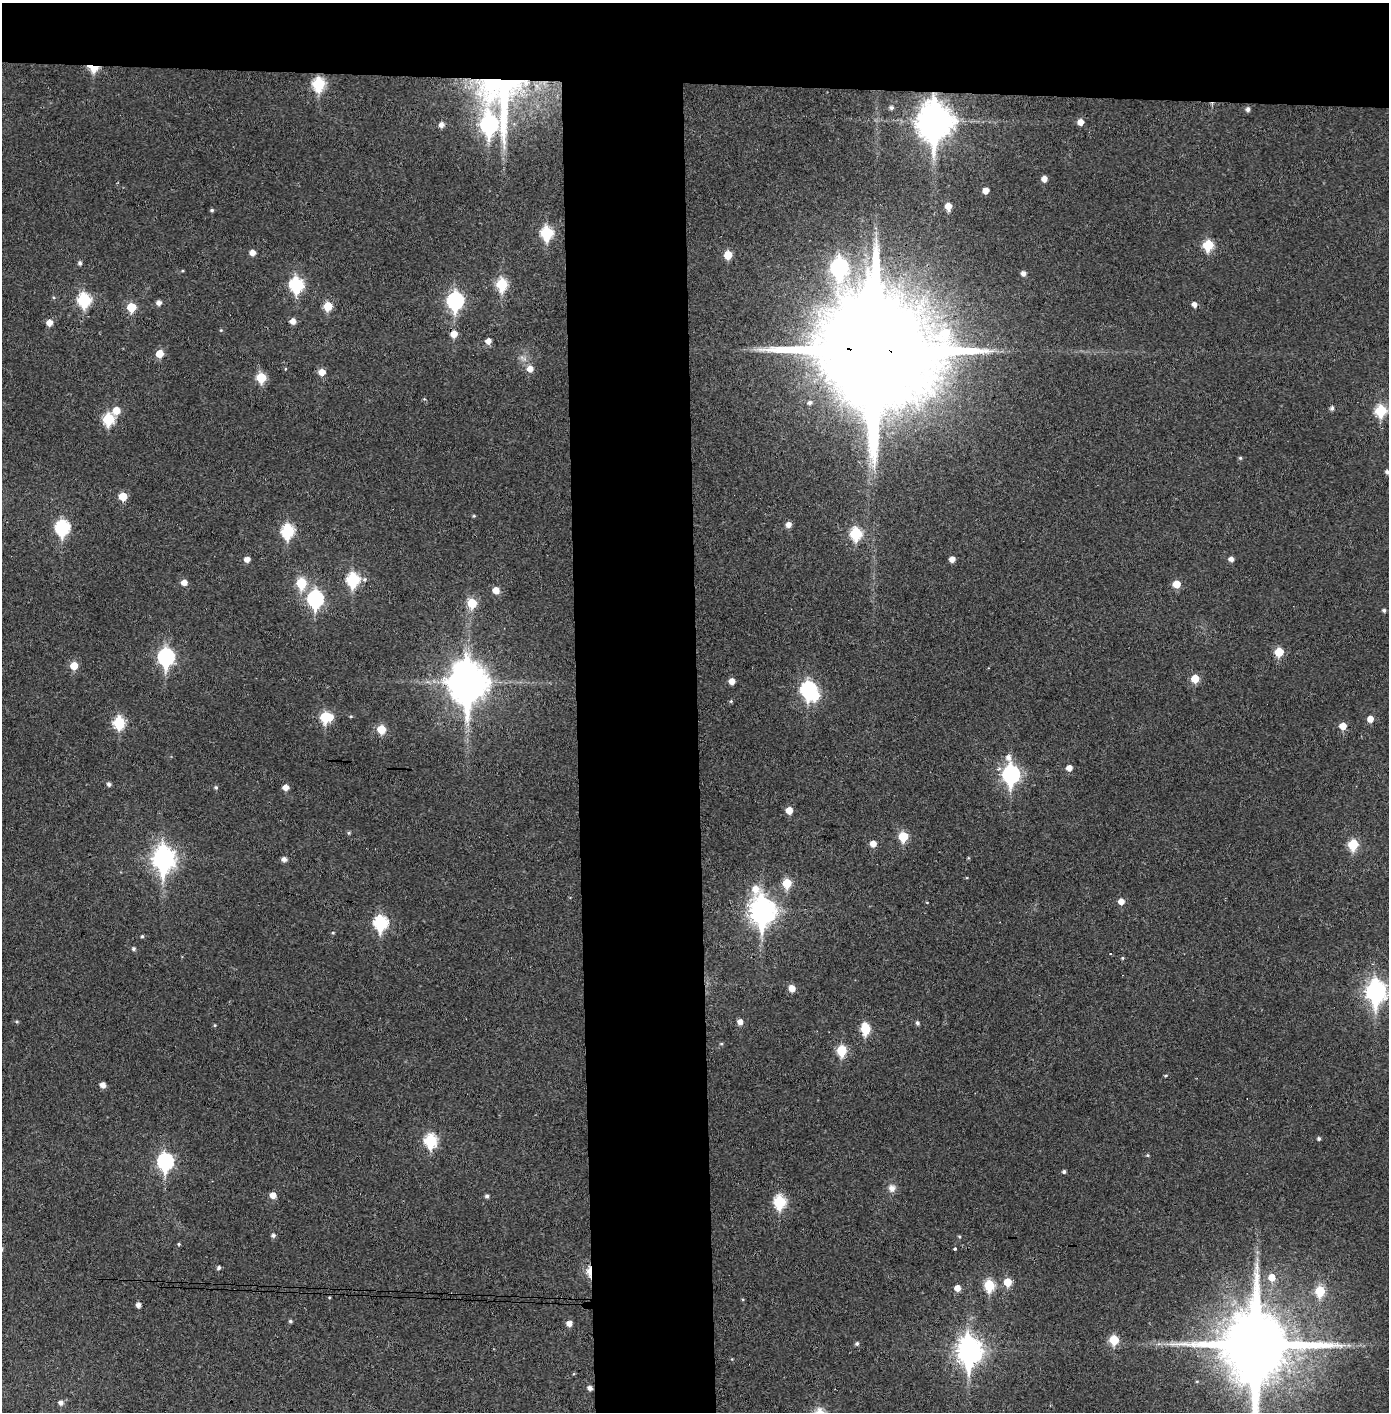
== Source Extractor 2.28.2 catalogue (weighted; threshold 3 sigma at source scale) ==
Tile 2 of 3 x 3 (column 2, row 1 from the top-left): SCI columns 1469-2855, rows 2826-4235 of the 4321 x 4242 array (HDU 1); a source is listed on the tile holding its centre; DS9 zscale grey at full resolution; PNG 1391 x 1414 px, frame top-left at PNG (2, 3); no overlay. Shown black and unused: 14% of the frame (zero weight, under 3 of 4 exposures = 6% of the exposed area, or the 3 px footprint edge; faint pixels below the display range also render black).
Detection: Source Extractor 2.28.2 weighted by HDU 2 'WHT'; one run over the whole footprint, this tile lists its part. Background 0.036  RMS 0.005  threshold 0.0227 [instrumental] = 3 sigma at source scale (4.5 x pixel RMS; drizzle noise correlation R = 1.50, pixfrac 1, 0.05/0.05 arcsec/px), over >= 5 px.
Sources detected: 145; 1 inside a brighter object's white glare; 3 cosmic-ray / hot-pixel residue — not listed; the other 141 listed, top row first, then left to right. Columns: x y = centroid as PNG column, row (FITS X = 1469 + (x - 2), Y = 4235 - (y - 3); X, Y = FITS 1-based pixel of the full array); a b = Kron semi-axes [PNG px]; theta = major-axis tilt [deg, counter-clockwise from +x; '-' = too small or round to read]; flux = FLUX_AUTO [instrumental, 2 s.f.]
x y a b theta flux
93 68 9 6 -14 15
319 84 7 6 - 47
501 95 86 50 -89 140
891 108 5 4 - 1.3
1248 109 5 5 - 1.7
935 121 13 11 88 1100
1080 122 6 5 - 4
441 124 6 5 - 2.4
489 124 10 8 -89 150
1044 179 5 5 - 3.3
986 191 5 5 - 3.9
948 206 6 5 - 5.3
212 210 5 4 - 0.79
547 233 7 6 - 45
1208 245 6 6 - 24
252 253 5 5 - 3.4
728 255 6 6 - 10
80 263 5 5 - 1.3
839 267 10 8 -88 130
182 271 4 3 - 0.48
1023 273 5 5 - 2.1
502 284 7 6 - 33
296 285 8 7 - 56
84 300 7 7 - 52
455 301 9 7 86 110
159 303 5 5 - 2.3
1194 304 5 5 - 2.4
328 306 6 5 - 14
131 307 6 6 - 15
293 321 6 5 - 3.5
49 323 6 5 - 4.5
221 330 5 3 - 0.42
454 334 6 6 - 5.6
488 341 6 5 - 3.3
874 350 35 31 -15 22000
159 354 6 6 - 8.4
285 369 4 3 - 0.42
530 369 7 6 - 4.1
322 372 6 6 - 5.3
261 377 6 6 - 19
810 402 5 5 - 1.3
1332 408 5 5 - 1.4
116 410 7 6 - 6.8
1381 411 6 6 - 34
109 419 7 6 - 32
1240 458 5 4 - 0.74
1387 472 4 4 - 1.3
123 496 5 5 - 12
474 516 4 4 - 0.58
789 525 6 6 - 3.2
62 528 8 7 - 73
288 531 7 6 - 52
856 533 7 6 - 36
247 559 5 5 - 3.3
952 559 5 5 - 3.7
1231 559 5 5 - 2.3
353 579 7 6 - 51
364 579 5 5 - 1.1
184 582 6 5 - 3.8
301 583 7 6 - 22
1176 584 6 6 - 8
496 590 6 6 - 4.9
315 599 8 7 - 100
472 603 6 6 - 17
1384 610 4 4 - 1.1
1279 652 6 6 - 14
166 657 9 7 89 110
74 666 6 5 - 9.5
1195 679 6 6 - 11
732 681 5 5 - 4
468 682 14 11 90 1400
808 689 8 7 - 94
731 701 5 4 - 0.67
351 716 5 3 - 0.48
326 717 8 6 0 28
1370 719 5 5 - 4.4
119 722 7 6 - 38
1343 726 6 5 - 6.4
381 729 6 6 - 12
1069 768 5 5 - 3.8
1011 774 11 7 -86 150
109 784 5 4 - 1.5
216 787 5 5 - 0.88
286 787 5 5 - 3.8
789 810 5 5 - 6.2
349 833 6 3 -72 0.63
903 836 6 6 - 19
873 844 5 5 - 4.5
1353 844 6 6 - 23
968 858 4 4 - 0.51
164 859 11 8 -89 300
284 859 5 5 - 2.4
787 883 6 5 - 16
1121 901 5 5 - 4.2
762 911 13 9 -80 470
380 923 8 7 - 62
333 933 4 4 - 0.56
142 936 4 4 - 0.7
133 949 5 5 - 1.1
1122 958 4 4 - 0.56
792 988 6 5 - 5.2
1376 991 10 8 89 240
17 1022 5 4 - 0.65
740 1022 5 5 - 3.2
917 1023 5 4 - 1.2
215 1025 4 4 - 0.5
865 1029 7 6 - 22
721 1044 5 3 - 0.51
842 1050 7 6 - 24
1165 1076 5 3 - 0.59
103 1085 5 5 - 3.1
1319 1139 4 4 - 0.98
431 1141 7 6 - 50
1147 1155 5 4 - 0.57
165 1162 9 7 -87 100
1064 1171 4 4 - 1.1
892 1188 10 10 - 3.3
273 1195 5 5 - 4.4
487 1196 5 4 - 1.3
780 1202 7 6 - 45
273 1235 5 5 - 1.3
959 1237 5 4 - 0.56
179 1244 4 4 - 0.59
955 1249 3 3 - 0.8
219 1268 5 4 - 1.2
589 1271 11 5 -90 7.1
1272 1277 7 7 - 6.3
1007 1282 6 6 - 9.8
989 1285 7 6 - 30
957 1288 5 5 - 4.2
1320 1291 7 6 - 20
329 1297 4 3 - 0.44
138 1305 5 4 - 2.4
290 1321 5 4 - 0.82
569 1323 5 5 - 3.4
1114 1340 6 6 - 17
857 1344 5 5 - 1
1256 1345 22 20 88 6400
969 1351 11 9 -89 460
590 1388 5 5 - 2
61 1402 6 5 - 2
Overlapping masked pixels (flux is a lower limit): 6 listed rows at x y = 93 68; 501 95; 935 121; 454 334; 874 350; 589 1271
Isophote crosses this tile's border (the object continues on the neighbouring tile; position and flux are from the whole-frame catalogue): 2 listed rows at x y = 1387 472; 1256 1345